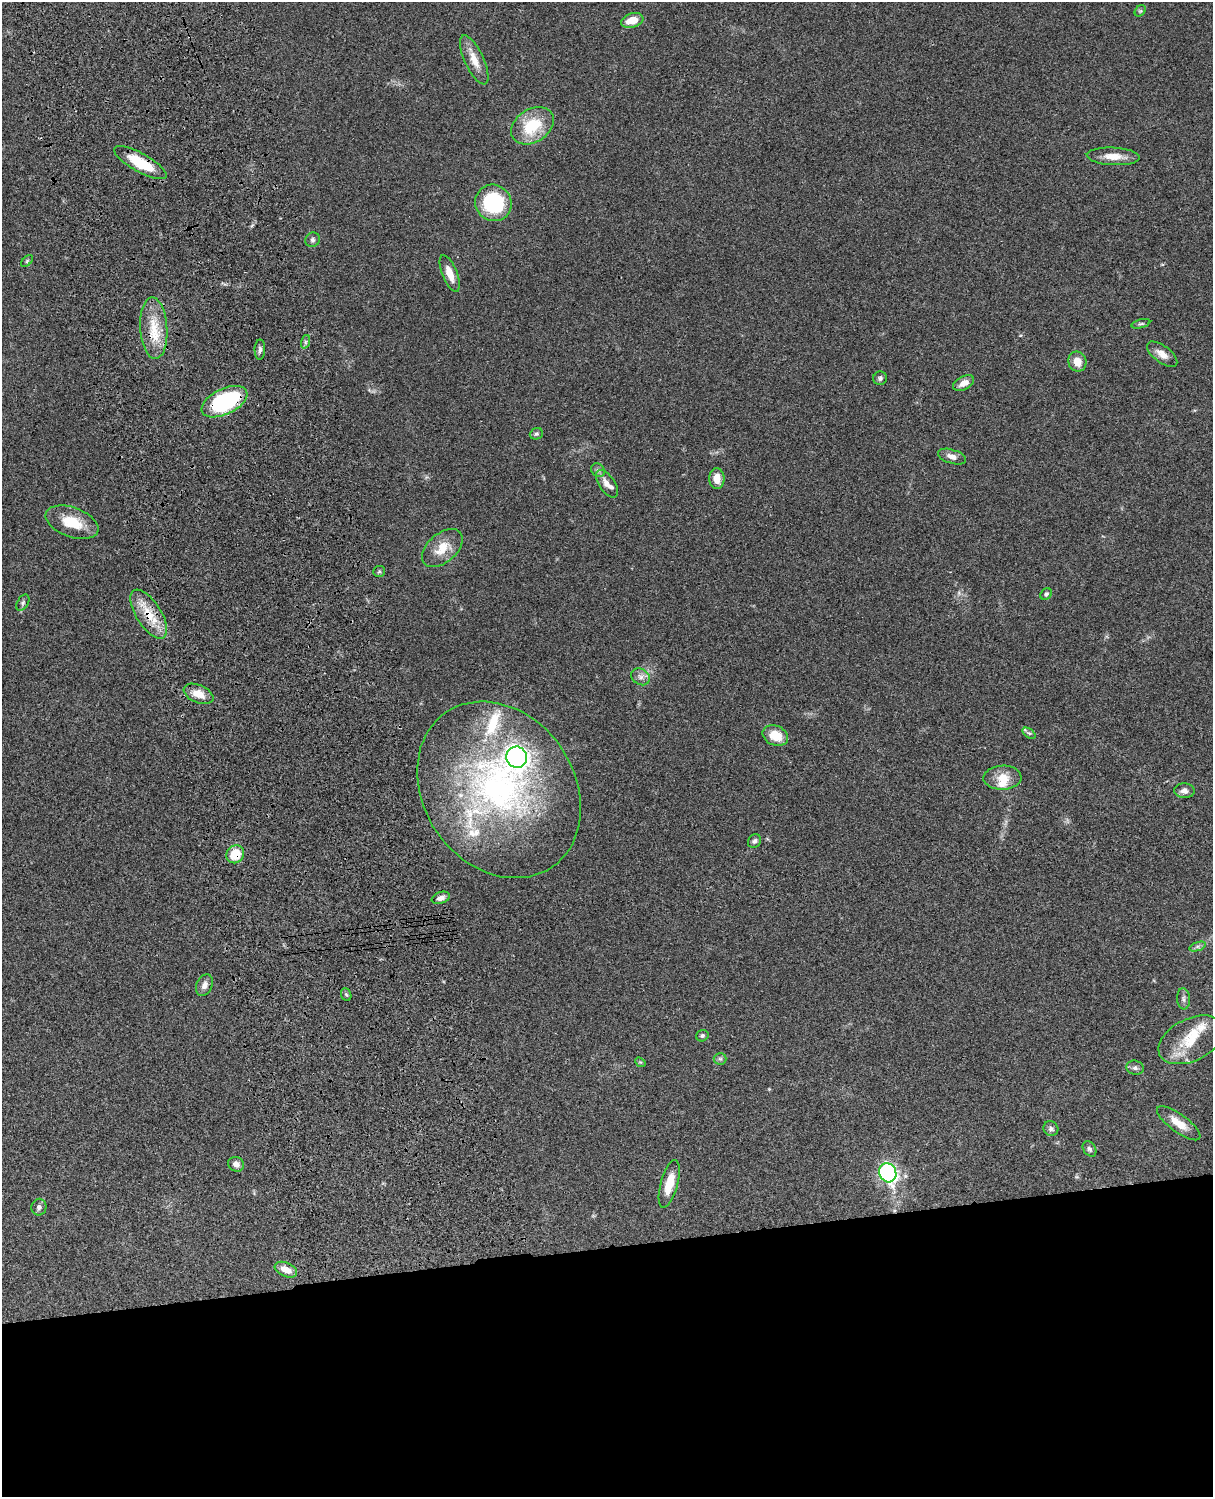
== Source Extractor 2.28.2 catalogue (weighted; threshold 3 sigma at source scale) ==
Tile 11 of 4 x 3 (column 3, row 3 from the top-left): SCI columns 2545-3755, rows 282-1776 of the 5088 x 4934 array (HDU 1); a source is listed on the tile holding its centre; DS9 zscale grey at full resolution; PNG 1215 x 1499 px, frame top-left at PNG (2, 2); each listed source drawn as its Kron ellipse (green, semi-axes under 4 px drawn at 4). Shown black and unused: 17% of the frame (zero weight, under 3 of 4 exposures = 6% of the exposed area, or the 3 px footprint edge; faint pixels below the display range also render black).
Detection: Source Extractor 2.28.2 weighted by HDU 2 'WHT'; one run over the whole footprint, this tile lists its part. Background 0.0873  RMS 0.0063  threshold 0.0284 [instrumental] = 3 sigma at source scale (4.5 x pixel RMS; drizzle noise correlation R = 1.50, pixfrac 1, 0.05/0.05 arcsec/px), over >= 5 px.
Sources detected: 66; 8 inside a brighter listed object's ellipse — not listed separately; the other 58 listed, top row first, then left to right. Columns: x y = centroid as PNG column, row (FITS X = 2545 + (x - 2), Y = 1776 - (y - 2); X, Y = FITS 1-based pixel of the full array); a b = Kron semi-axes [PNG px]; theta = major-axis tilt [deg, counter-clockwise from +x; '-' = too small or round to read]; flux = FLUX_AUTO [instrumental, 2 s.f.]
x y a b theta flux
1140 11 6 5 - 1.1
632 20 11 7 17 9.3
474 60 27 9 -65 8.8
532 126 23 16 33 25
1113 156 26 9 -3 8.3
140 163 30 9 -29 23
493 203 18 17 - 46
313 240 7 7 - 1.7
27 261 7 4 46 0.91
450 274 19 7 -68 8.3
1141 324 9 4 16 1.2
154 328 31 13 -86 18
305 342 7 4 71 1.2
260 350 10 5 88 1.9
1162 354 18 8 -37 5.9
1077 361 10 9 - 6.7
880 378 7 6 - 1.6
964 383 11 6 28 5.3
224 402 24 13 26 71
536 434 7 5 22 1.2
952 457 14 7 -17 4.1
598 470 7 6 - 1.5
717 479 10 7 -89 6.9
607 484 16 8 -56 4.5
72 522 28 14 -20 17
442 548 24 14 41 13
379 571 6 5 - 0.94
1046 594 6 5 - 1.6
23 603 9 5 59 1.4
149 614 28 12 -58 15
640 677 10 8 -35 2.9
198 694 15 9 -23 7.8
1029 733 7 4 -35 1.1
775 736 13 9 -24 12
517 757 10 10 - 320
1002 778 19 12 2 9.3
499 790 94 75 -55 220
1184 791 10 7 -2 3.4
754 841 7 6 - 1.7
235 854 9 8 - 15
441 898 9 5 20 3.2
1198 946 8 4 18 1.4
204 985 11 7 65 3.3
346 995 6 5 - 0.99
1184 999 10 6 -85 2.1
702 1036 6 5 - 1.3
1191 1040 35 21 26 22
720 1059 6 6 - 1.2
640 1062 6 4 -42 0.73
1135 1068 9 7 -14 1.9
1179 1123 26 9 -36 9.7
1051 1129 8 7 - 1.9
1089 1149 8 6 -56 1.6
236 1164 8 7 - 3.4
888 1173 10 8 -65 160
669 1184 24 8 75 12
39 1207 8 7 - 2.1
286 1270 12 7 -23 6.5
Overlapping masked pixels (flux is a lower limit): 4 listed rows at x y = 140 163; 224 402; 149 614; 235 854